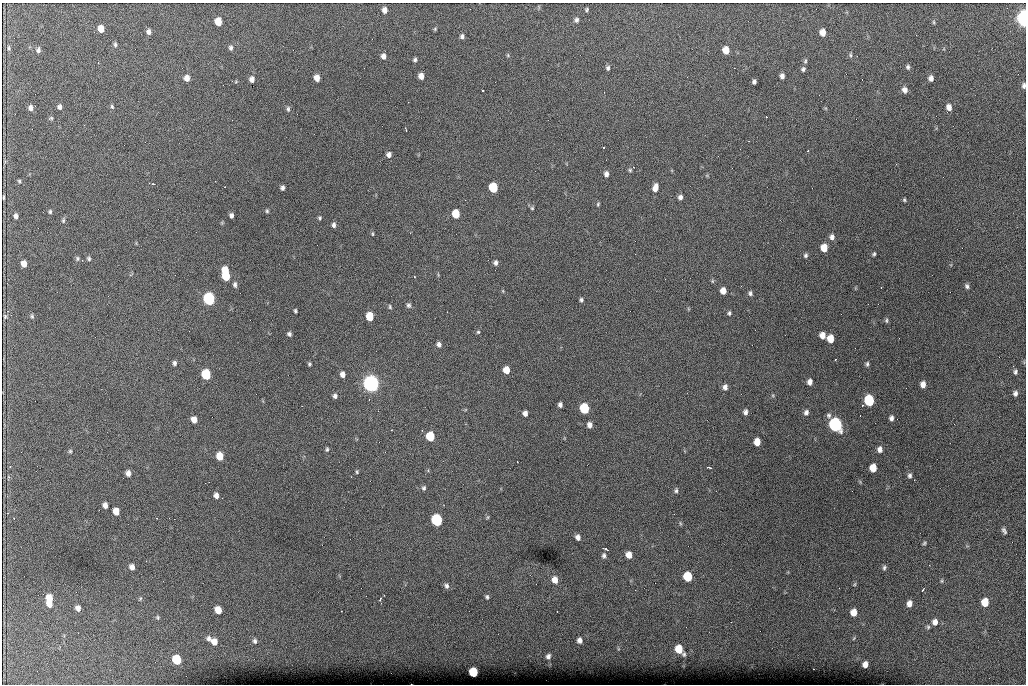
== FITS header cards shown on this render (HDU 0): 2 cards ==
NAXIS1  =                 1024 /fastest changing axis
NAXIS2  =                  682 /next to fastest changing axis

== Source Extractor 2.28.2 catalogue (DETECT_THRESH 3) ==
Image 1024 x 682 px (HDU 0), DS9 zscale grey, 1 PNG px = 1 image px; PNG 1028 x 686 px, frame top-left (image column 1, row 682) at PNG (2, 3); no overlay
Background 4150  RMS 42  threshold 126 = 3 sigma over >= 5 px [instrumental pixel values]
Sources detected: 186; all 186 listed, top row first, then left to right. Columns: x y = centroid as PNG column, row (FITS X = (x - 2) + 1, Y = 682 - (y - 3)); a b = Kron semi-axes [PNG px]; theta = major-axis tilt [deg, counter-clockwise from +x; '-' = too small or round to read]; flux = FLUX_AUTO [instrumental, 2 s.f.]
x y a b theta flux
384 10 5 5 - 1.4e+04
587 10 4 4 - 4.0e+03
1024 18 8 4 -87 9.3e+05
576 20 6 6 - 7.1e+03
218 22 6 5 - 5.1e+04
934 22 6 4 -89 3.1e+03
101 29 6 5 - 3.0e+04
435 29 5 4 - 3.2e+03
148 32 6 5 - 9.6e+03
823 33 6 5 - 2.6e+04
462 36 5 5 - 7.2e+03
115 44 6 4 -89 5.4e+03
9 48 7 4 -78 3.8e+03
231 48 6 5 - 6.4e+03
38 50 6 5 - 7.3e+03
726 50 6 5 - 3.8e+04
508 55 6 4 -89 3.3e+03
850 55 6 4 -81 4.5e+03
383 56 6 5 - 1.1e+04
415 60 5 4 - 6.0e+03
805 61 7 4 81 4.4e+03
908 67 6 5 - 5.7e+03
608 68 6 5 - 6.0e+03
734 68 2 2 - 2.3e+03
803 69 5 4 - 5.6e+03
421 76 6 5 - 1.8e+04
782 76 5 4 - 1.0e+04
187 78 6 6 - 1.9e+04
317 78 6 5 - 2.1e+04
931 78 6 5 - 1.2e+04
252 79 5 4 - 1.3e+04
754 82 5 4 - 7.3e+03
1024 86 6 4 89 7.5e+03
905 90 6 5 - 1.1e+04
483 91 3 2 - 4.3e+03
112 106 6 4 -63 4.1e+03
59 107 5 4 - 7.9e+03
949 107 7 5 -74 1.8e+04
31 108 5 4 - 9.7e+03
288 109 7 4 -90 5.2e+03
51 118 5 5 - 3.7e+03
406 129 5 2 - 3.7e+03
603 147 3 2 - 2.7e+03
808 151 3 2 - 2.3e+03
389 155 5 5 - 1.0e+04
630 170 5 5 - 3.9e+03
606 174 7 5 -85 1.0e+04
19 181 4 3 - 3.5e+03
153 184 5 4 - 3.9e+03
655 187 9 5 72 2.0e+04
282 188 4 4 - 7.3e+03
493 188 6 6 - 1.6e+05
4 197 4 2 - 3.4e+03
680 197 5 5 - 9.6e+03
904 200 4 3 - 3.8e+03
598 204 5 4 - 3.6e+03
532 208 5 5 - 3.8e+03
267 211 5 4 - 3.8e+03
50 212 5 4 - 4.2e+03
456 214 6 5 - 7.2e+04
231 215 5 4 - 8.0e+03
16 216 5 4 - 8.7e+03
320 218 4 4 - 4.0e+03
63 220 6 5 - 4.5e+03
334 225 5 4 - 7.8e+03
372 234 6 3 -90 3.0e+03
832 237 7 6 - 1.1e+04
824 248 6 5 - 4.2e+04
874 254 5 3 - 4.3e+03
806 255 5 5 - 5.4e+03
77 259 6 5 - 5.0e+03
89 259 6 5 - 5.4e+03
495 263 6 5 - 7.9e+03
24 264 6 5 - 2.1e+04
225 270 6 5 - 4.5e+04
130 275 4 4 - 3.3e+03
226 276 9 5 -72 1.1e+05
414 277 3 3 - 2.1e+03
712 281 6 4 90 3.4e+03
235 284 7 4 -85 7.3e+03
967 286 6 5 - 6.5e+03
881 287 3 2 - 3.4e+03
503 291 5 3 - 2.4e+03
723 291 6 5 - 2.3e+04
750 293 6 5 - 6.6e+03
209 299 7 6 - 6.2e+05
581 300 5 4 - 5.6e+03
409 305 7 6 - 6.5e+03
390 307 6 4 -76 4.1e+03
295 311 4 3 - 4.2e+03
729 313 6 5 - 4.9e+03
5 316 5 3 - 3.2e+03
32 316 6 4 -69 4.3e+03
370 316 6 5 - 6.8e+04
886 320 6 5 - 4.6e+03
478 332 5 5 - 3.7e+03
289 334 5 4 - 6.5e+03
822 335 6 5 - 2.3e+04
830 339 6 5 - 4.5e+04
439 344 6 5 - 9.2e+03
836 359 3 2 - 3.7e+03
174 363 5 4 - 6.6e+03
309 364 4 3 - 4.3e+03
867 364 6 4 80 5.1e+03
506 370 6 5 - 3.5e+04
1015 372 6 5 - 6.0e+03
206 374 6 6 - 1.8e+05
342 374 6 5 - 1.4e+04
810 382 6 5 - 1.3e+04
371 384 8 7 - 1.5e+06
923 384 6 5 - 1.8e+04
725 387 6 5 - 1.1e+04
1015 393 6 5 - 8.6e+03
335 396 6 5 - 8.0e+03
869 401 7 6 - 2.2e+05
560 405 5 4 - 8.0e+03
862 405 3 3 - 4.3e+03
584 408 6 6 - 1.8e+05
745 412 6 4 -86 9.0e+03
806 412 6 5 - 9.6e+03
525 413 5 5 - 1.3e+04
829 415 7 6 - 6.5e+03
891 418 6 4 87 9.2e+03
194 420 6 5 - 2.4e+04
590 425 6 5 - 1.3e+04
835 425 7 6 - 8.9e+05
430 436 6 5 - 1.2e+05
757 442 6 5 - 3.5e+04
327 449 5 4 - 4.3e+03
880 449 7 6 - 1.3e+04
70 451 5 5 - 3.7e+03
220 456 6 5 - 5.3e+04
517 462 2 2 - 1.9e+03
708 467 5 2 - 4.3e+03
873 468 6 5 - 4.4e+04
357 472 5 4 - 3.8e+03
128 473 5 4 - 1.3e+04
910 476 6 5 - 6.7e+03
424 488 6 5 - 5.9e+03
676 490 6 5 - 5.7e+03
216 495 6 5 - 1.2e+04
105 505 5 4 - 1.3e+04
116 511 6 5 - 3.6e+04
488 517 6 4 88 3.5e+03
157 518 2 2 - 2.3e+03
437 520 7 6 - 3.7e+05
680 523 6 3 -72 3.4e+03
1004 531 9 5 -62 7.0e+03
578 537 6 5 - 1.2e+04
924 543 6 4 29 4.1e+03
606 549 4 2 - 5.5e+03
629 555 6 5 - 2.7e+04
604 556 7 5 -90 6.7e+03
132 567 6 5 - 1.4e+04
884 568 6 5 - 5.8e+03
688 577 6 6 - 1.3e+05
555 580 8 6 -75 2.3e+04
942 581 5 3 - 3.4e+03
854 584 6 3 46 3.1e+03
446 586 7 6 - 8.6e+03
839 588 2 2 - 1.5e+03
923 590 5 2 - 2.8e+03
487 597 6 5 - 4.9e+03
49 598 8 6 84 4.9e+04
140 599 6 4 77 3.5e+03
380 600 6 3 -87 5.2e+03
985 602 6 5 - 6.8e+04
49 604 5 5 - 2.1e+04
909 604 6 5 - 1.8e+04
78 608 6 5 - 1.4e+04
218 610 6 5 - 4.3e+04
557 611 2 2 - 1.7e+03
854 612 6 5 - 3.0e+04
158 617 6 6 - 4.3e+03
935 622 7 6 - 1.6e+04
928 627 6 5 - 4.8e+03
209 638 8 6 -69 1.1e+04
854 638 5 4 - 3.1e+03
579 640 6 5 - 1.2e+04
255 641 7 5 -88 7.8e+03
214 642 7 6 - 2.5e+04
679 649 8 6 -54 6.7e+04
548 656 6 5 - 9.0e+03
177 660 6 6 - 1.4e+05
865 664 5 5 - 1.8e+04
473 672 6 5 - 1.3e+05
At the frame edge (FLAGS 8, measured only in part): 2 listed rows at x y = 1024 18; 1024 86

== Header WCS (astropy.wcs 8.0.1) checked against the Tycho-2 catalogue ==
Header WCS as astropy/WCSLIB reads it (CRVAL/CRPIX/CD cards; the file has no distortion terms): RA---TAN/DEC--TAN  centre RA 07:06:07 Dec +31:10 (106.53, +31.16 deg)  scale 1.44 arcsec/px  FOV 24.5' x 16.3'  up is -93 deg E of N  parity flipped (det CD > 0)
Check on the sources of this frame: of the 60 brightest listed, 8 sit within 2.2 arcsec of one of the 16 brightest Tycho-2 stars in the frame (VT <= 12.35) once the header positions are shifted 0.26 arcsec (0.06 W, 0.25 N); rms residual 0.85 arcsec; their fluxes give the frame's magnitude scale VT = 24.95 - 2.5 log10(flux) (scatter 0.19 mag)
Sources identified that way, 8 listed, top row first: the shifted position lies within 2.2 arcsec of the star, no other Tycho-2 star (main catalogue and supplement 1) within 4.4 arcsec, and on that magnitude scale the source's flux lands within +1.5 / -3 mag of the star's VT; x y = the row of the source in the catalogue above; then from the Tycho-2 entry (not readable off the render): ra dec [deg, ICRS J2000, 3 dp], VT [Tycho-2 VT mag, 2 dp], TYC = Tycho-2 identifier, HIP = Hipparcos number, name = IAU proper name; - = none
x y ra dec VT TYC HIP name
493 188 106.458 +31.151 12.35 2438-728-1 - -
206 374 106.551 +31.041 11.84 2438-663-1 - -
371 384 106.552 +31.106 9.20 2438-180-1 - -
869 401 106.550 +31.305 11.61 2438-184-1 - -
584 408 106.559 +31.192 11.79 2438-1039-1 - -
835 425 106.562 +31.292 10.01 2438-106-1 - -
437 520 106.614 +31.135 11.36 2438-550-1 - -
473 672 106.684 +31.152 11.76 2438-931-1 - -